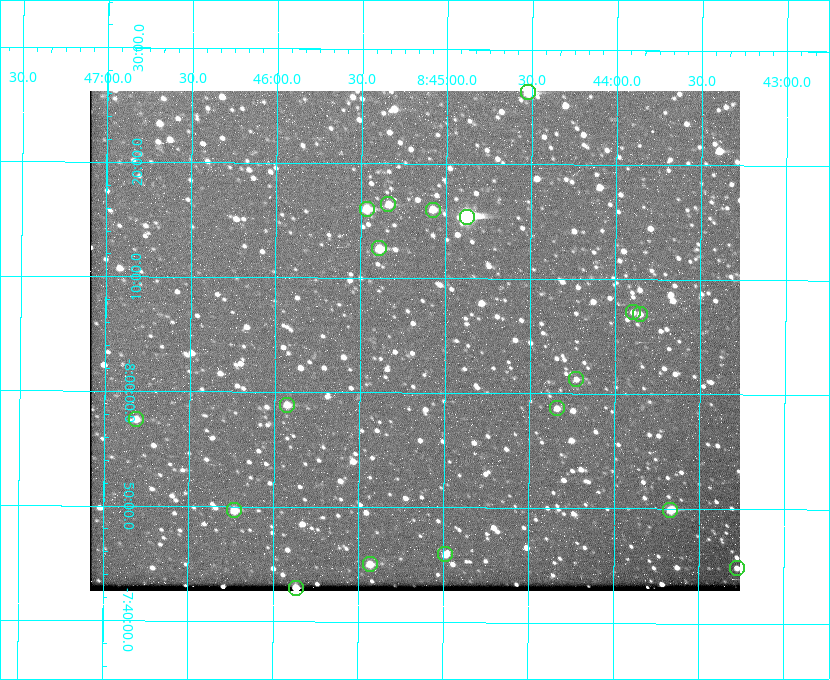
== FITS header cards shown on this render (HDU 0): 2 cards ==
NAXIS1  =                  650 / Width of table row in bytes
NAXIS2  =                  500 / Number of rows in table

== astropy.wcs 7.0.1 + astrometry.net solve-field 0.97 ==
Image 650 x 500 px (HDU 0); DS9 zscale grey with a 90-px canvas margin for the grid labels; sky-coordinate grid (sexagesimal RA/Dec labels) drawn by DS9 from the SOLVED WCS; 18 Tycho-2 reference stars matched to detected sources circled (green)
Header WCS: none
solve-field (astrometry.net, Tycho-2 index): SOLVED blind (the file carries no WCS)
Solved WCS: RA---TAN-SIP/DEC--TAN-SIP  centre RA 08:45:11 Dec -08:05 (131.29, -8.08 deg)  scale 5.24 arcsec/px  FOV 56.8' x 43.6'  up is +180 deg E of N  parity flipped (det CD > 0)
(file carries no celestial WCS; the grid is the blind solution)
Tycho-2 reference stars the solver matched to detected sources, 18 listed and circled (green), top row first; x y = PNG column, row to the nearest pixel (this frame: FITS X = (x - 90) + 1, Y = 500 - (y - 91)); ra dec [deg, ICRS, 3 dp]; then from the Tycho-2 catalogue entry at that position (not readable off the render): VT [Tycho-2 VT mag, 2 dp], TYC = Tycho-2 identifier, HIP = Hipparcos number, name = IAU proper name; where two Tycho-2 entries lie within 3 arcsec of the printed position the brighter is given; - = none
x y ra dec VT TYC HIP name
528 92 131.131 -8.438 9.34 5442-845-1 - -
388 204 131.335 -8.274 10.98 5442-594-1 - -
367 209 131.367 -8.267 10.01 5442-454-1 - -
433 210 131.270 -8.267 10.78 5442-693-1 - -
467 217 131.219 -8.257 7.68 5442-1112-1 42924 -
379 248 131.348 -8.210 9.85 5442-617-1 - -
633 312 130.974 -8.119 12.03 5442-588-1 - -
640 314 130.964 -8.116 12.42 5442-381-1 - -
576 379 131.057 -8.021 12.20 5442-277-1 - -
287 405 131.481 -7.982 10.84 5442-1444-1 - -
557 408 131.085 -7.979 12.05 5442-273-1 - -
136 419 131.703 -7.959 11.45 5442-1027-1 - -
234 510 131.557 -7.828 10.76 5442-1179-1 - -
670 510 130.917 -7.832 10.58 5442-498-1 - -
445 554 131.247 -7.766 11.19 5442-426-1 - -
370 564 131.357 -7.750 10.86 5442-458-1 - -
737 568 130.819 -7.748 12.22 5442-892-1 - -
296 588 131.466 -7.715 9.32 5442-1286-1 43006 -